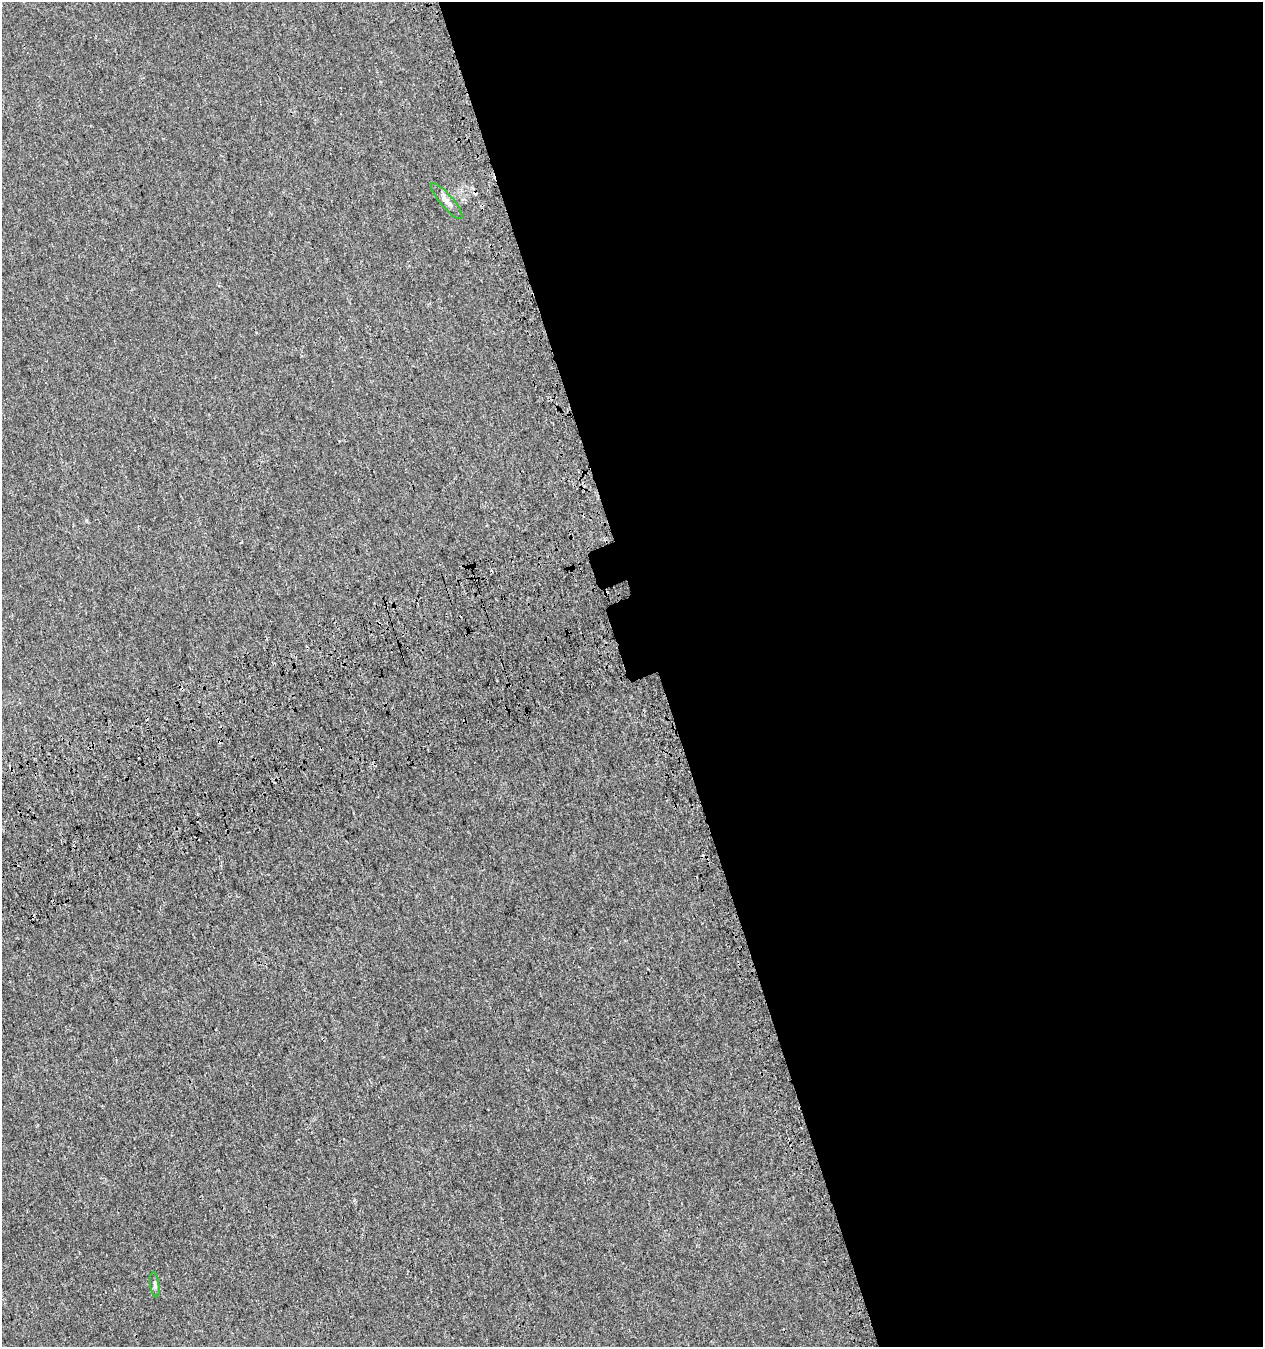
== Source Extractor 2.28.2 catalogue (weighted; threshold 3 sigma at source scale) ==
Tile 8 of 4 x 4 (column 4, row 2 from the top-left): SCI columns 3970-5230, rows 2820-4164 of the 5469 x 5636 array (HDU 1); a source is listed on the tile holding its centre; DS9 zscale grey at full resolution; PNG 1265 x 1349 px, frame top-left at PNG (2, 2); each listed source drawn as its Kron ellipse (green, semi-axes under 4 px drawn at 4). Shown black and unused: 48% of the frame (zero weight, under 3 of 4 exposures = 9% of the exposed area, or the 3 px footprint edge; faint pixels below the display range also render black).
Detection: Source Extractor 2.28.2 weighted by HDU 2 'WHT'; one run over the whole footprint, this tile lists its part. Background 2.45e-04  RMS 0.0027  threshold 0.012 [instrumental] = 3 sigma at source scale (4.5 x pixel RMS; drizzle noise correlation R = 1.50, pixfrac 1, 0.0396/0.0396 arcsec/px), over >= 5 px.
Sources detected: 3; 1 cosmic-ray / hot-pixel residue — neither listed nor drawn; the other 2 listed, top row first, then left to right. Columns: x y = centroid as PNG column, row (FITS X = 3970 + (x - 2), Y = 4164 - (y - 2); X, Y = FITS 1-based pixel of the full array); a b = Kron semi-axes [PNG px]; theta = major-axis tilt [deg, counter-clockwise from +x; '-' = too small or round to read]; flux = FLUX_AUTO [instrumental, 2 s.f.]
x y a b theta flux
447 201 23 6 -49 1.7
155 1284 13 4 -83 0.65